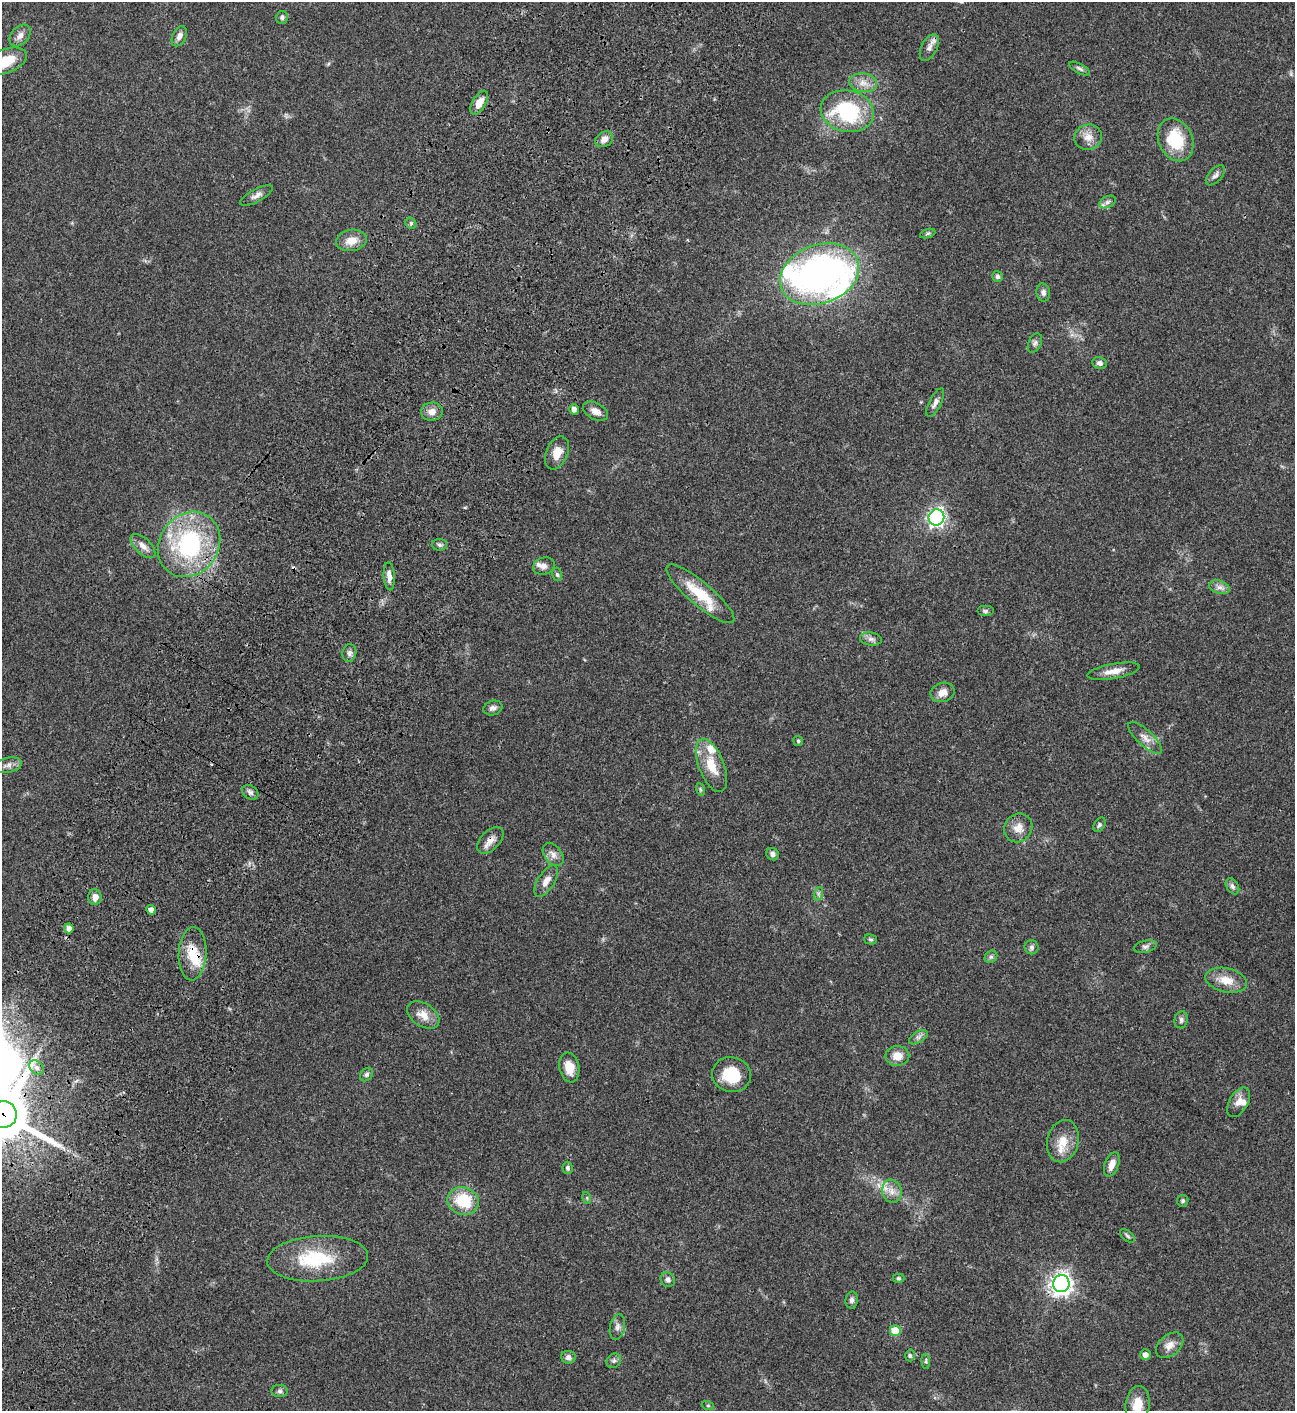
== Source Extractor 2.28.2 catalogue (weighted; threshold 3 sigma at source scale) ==
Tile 7 of 4 x 4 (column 3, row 2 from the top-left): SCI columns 3091-4383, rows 3023-4431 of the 6051 x 6048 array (HDU 1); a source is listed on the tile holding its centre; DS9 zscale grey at full resolution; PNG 1297 x 1413 px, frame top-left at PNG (2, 2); each listed source drawn as its Kron ellipse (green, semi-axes under 4 px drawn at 4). Shown black and unused: <1% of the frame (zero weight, under 3 of 4 exposures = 13% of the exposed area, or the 3 px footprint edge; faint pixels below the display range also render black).
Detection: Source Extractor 2.28.2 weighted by HDU 2 'WHT'; one run over the whole footprint, this tile lists its part. Background 0.0654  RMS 0.0058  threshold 0.0262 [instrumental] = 3 sigma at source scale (4.5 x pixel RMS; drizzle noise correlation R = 1.50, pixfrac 1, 0.05/0.05 arcsec/px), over >= 5 px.
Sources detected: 111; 1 inside a brighter object's white glare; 1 cosmic-ray / hot-pixel residue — neither listed nor drawn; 9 inside a brighter listed object's ellipse — not listed separately; the other 100 listed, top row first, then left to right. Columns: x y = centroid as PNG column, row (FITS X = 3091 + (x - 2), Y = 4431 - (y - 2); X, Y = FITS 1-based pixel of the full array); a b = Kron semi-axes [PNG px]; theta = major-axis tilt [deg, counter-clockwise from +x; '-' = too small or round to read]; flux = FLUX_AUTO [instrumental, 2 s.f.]
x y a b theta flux
282 17 6 6 - 1.2
20 35 12 8 48 3.2
179 36 11 6 63 3
929 47 14 8 63 3.3
5 61 23 12 20 14
1080 69 11 5 -27 1.4
863 83 14 9 -9 5
479 103 13 6 60 5.7
847 111 27 20 -12 47
1088 137 14 12 22 5.2
604 139 9 7 33 3.3
1176 140 22 16 -65 23
1215 175 12 6 49 2.2
256 195 18 6 28 2.8
1107 202 8 5 27 1.5
411 223 6 5 - 1
928 233 8 3 19 0.95
351 240 15 10 11 6.8
820 274 41 29 20 190
997 276 5 5 - 1.3
1043 292 9 6 -81 2.1
1035 343 10 6 66 1.6
1100 363 7 6 - 2.1
935 403 16 6 63 2.4
574 409 5 4 - 2.2
595 411 13 8 -28 3.9
432 412 11 9 5 4.3
557 453 17 11 67 6.8
936 517 8 7 - 170
189 544 34 29 54 71
439 545 8 5 -2 1.2
143 546 15 8 -44 3.7
544 566 11 8 17 2.6
557 574 7 5 -72 1
389 576 14 5 -86 3.5
1220 587 11 6 -16 2.5
700 594 43 11 -40 19
985 611 8 5 0 1.3
871 639 11 6 -8 2.2
349 653 9 7 81 2.1
1114 671 27 7 10 6.1
943 692 12 9 18 4.6
493 708 10 7 16 2.1
1145 738 21 8 -43 4.4
798 741 5 5 - 0.8
8 765 14 7 11 2.6
711 765 28 12 -68 13
700 789 6 4 -71 0.84
250 792 9 6 -34 1.6
1099 825 8 5 56 1.2
1018 828 15 13 51 5.6
490 840 16 9 45 4.2
553 854 13 8 -53 3.3
772 854 6 6 - 1.9
546 881 18 8 57 4.4
1232 886 9 6 -57 1.6
818 894 7 4 72 1
95 897 8 6 -89 4.2
151 910 5 4 - 2.5
69 928 5 4 - 3.3
871 939 6 5 - 0.88
1031 947 7 7 - 1.4
1145 947 12 6 14 1.6
192 954 26 14 87 14
991 957 7 5 42 1.1
1226 980 21 12 -13 8.6
423 1015 18 11 -33 6.6
1181 1020 8 6 77 1.7
918 1037 10 5 32 1.9
897 1056 12 10 1 6
36 1067 8 6 -44 2.3
569 1067 15 10 -79 7.4
366 1074 7 5 46 1.3
732 1075 19 17 -14 17
1239 1102 16 9 60 4.4
3 1115 13 13 - 2500
1063 1141 21 15 76 9.3
1112 1164 13 7 69 4.5
568 1168 6 5 - 1.2
892 1191 12 9 -72 4.6
587 1198 6 3 -73 0.68
463 1201 16 13 -19 21
1183 1201 5 5 - 1.1
1127 1236 9 5 -39 1.1
318 1259 50 22 3 33
898 1278 6 4 0 0.73
668 1280 8 7 - 2.1
1061 1284 8 8 - 320
852 1300 8 6 81 1.7
617 1327 13 7 79 2.5
895 1331 5 5 - 14
1170 1345 15 10 40 4.5
910 1355 6 4 -87 0.97
1145 1355 5 5 - 2.7
568 1357 7 6 - 2.1
614 1361 8 6 45 1.4
926 1361 7 4 -84 0.88
280 1391 8 6 1 1.5
1137 1405 19 12 84 9.8
708 1406 6 4 -19 0.71
Overlapping masked pixels (flux is a lower limit): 4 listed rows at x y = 490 840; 192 954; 3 1115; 1061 1284
Isophote crosses this tile's border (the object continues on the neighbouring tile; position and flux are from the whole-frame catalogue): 3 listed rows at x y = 5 61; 3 1115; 1137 1405